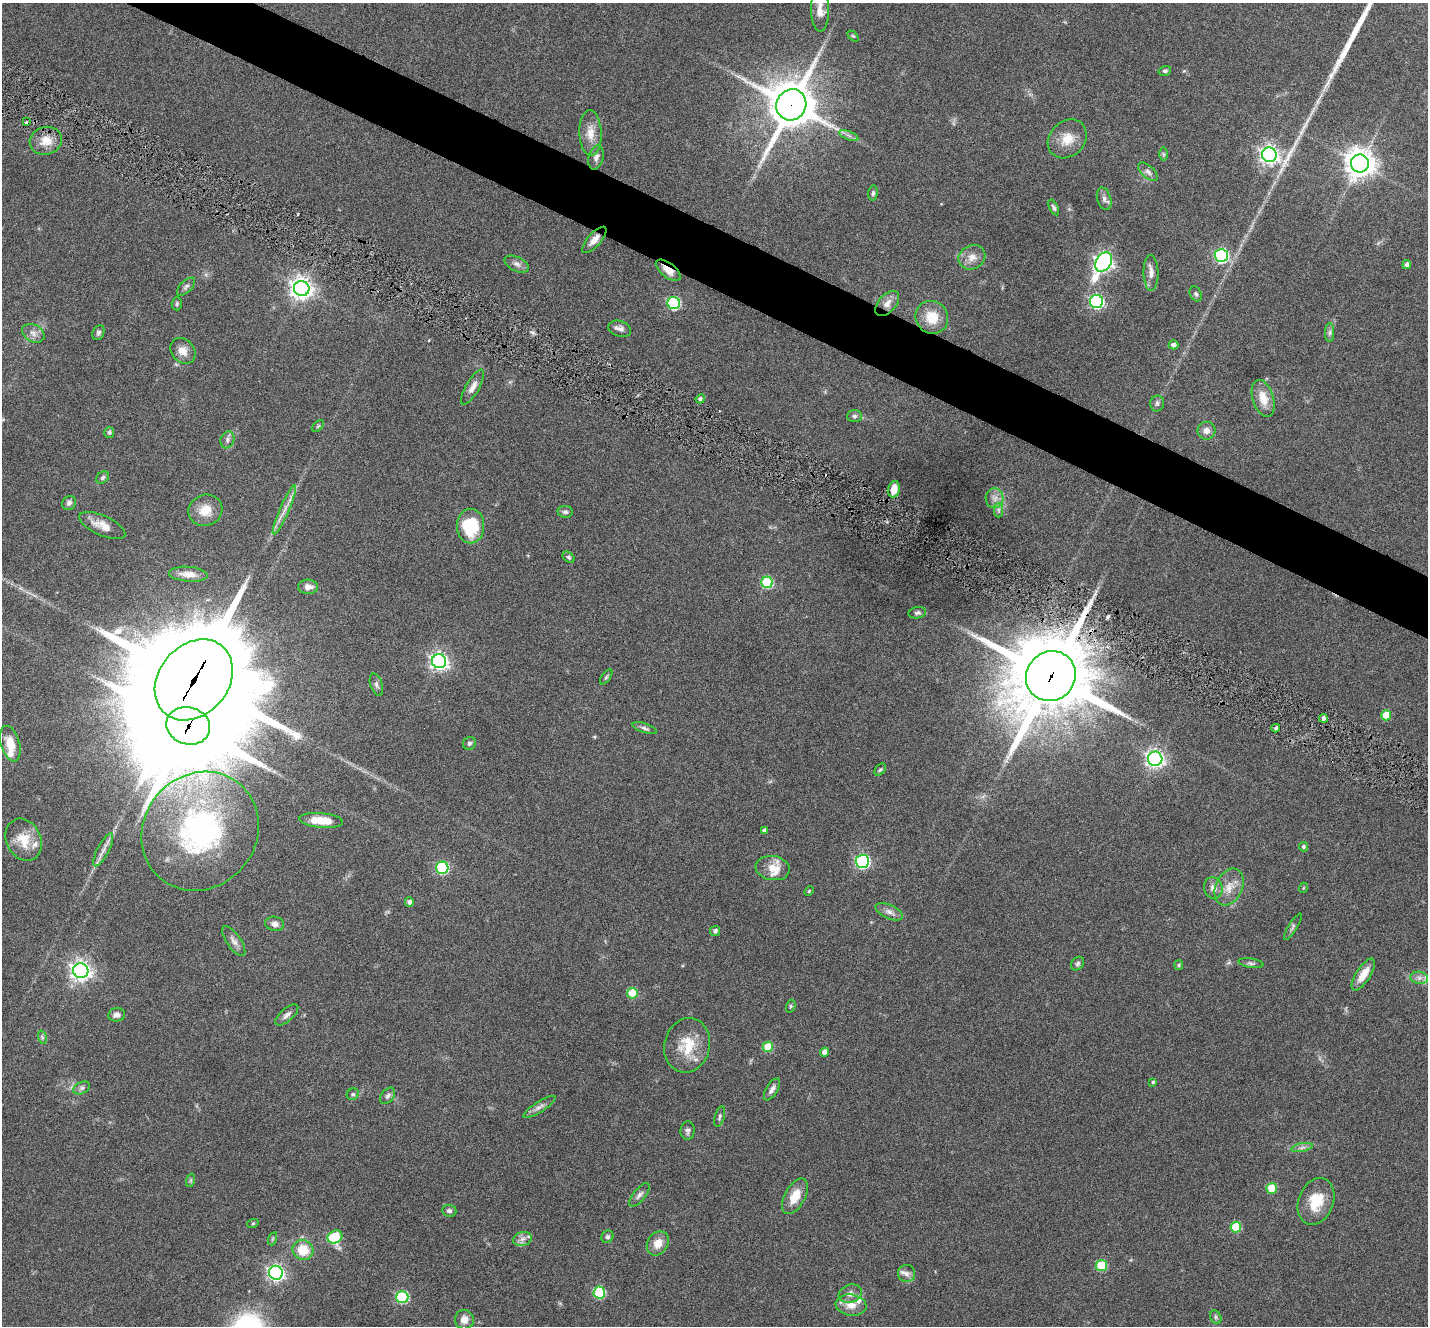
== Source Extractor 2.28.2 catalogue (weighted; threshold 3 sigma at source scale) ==
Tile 11 of 4 x 4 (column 3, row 3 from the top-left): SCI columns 2935-4360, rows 1612-2935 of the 5796 x 5871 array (HDU 1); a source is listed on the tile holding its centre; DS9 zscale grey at full resolution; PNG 1430 x 1328 px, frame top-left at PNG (2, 3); each listed source drawn as its Kron ellipse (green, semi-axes under 4 px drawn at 4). Shown black and unused: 4% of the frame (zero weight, under 5 of 9 exposures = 5% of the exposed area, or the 3 px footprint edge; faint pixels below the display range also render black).
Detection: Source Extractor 2.28.2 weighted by HDU 2 'WHT'; one run over the whole footprint, this tile lists its part. Background 0.0535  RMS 0.0043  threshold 0.0177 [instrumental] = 3 sigma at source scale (4.09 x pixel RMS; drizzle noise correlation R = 1.36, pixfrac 0.8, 0.05/0.05 arcsec/px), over >= 5 px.
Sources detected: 149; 1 long thin detection or spike segment (spike, bleed or trail) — neither listed nor drawn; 6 inside a brighter listed object's ellipse — not listed separately; the other 142 listed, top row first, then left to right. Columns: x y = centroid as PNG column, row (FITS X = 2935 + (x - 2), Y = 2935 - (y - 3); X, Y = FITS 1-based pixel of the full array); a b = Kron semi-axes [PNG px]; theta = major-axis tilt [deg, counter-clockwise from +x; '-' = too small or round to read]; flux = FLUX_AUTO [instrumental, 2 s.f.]
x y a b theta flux
820 10 21 9 -89 4.9
853 36 6 4 -43 0.55
1165 71 6 4 15 0.83
791 105 16 14 63 1600
26 122 3 2 - 0.4
590 133 23 11 -88 5.5
849 135 10 3 -21 1
1067 139 21 17 44 7.3
46 141 16 14 16 6.1
1163 154 7 4 -89 0.66
1269 155 7 7 - 200
596 157 12 7 76 1.9
1360 164 9 9 - 560
1148 172 12 6 -42 1.6
873 193 7 5 83 0.91
1104 199 11 7 -73 1.5
1054 207 8 4 -62 0.88
594 240 16 6 48 3.1
1221 256 6 6 - 69
972 257 14 11 30 3.7
1104 262 10 7 57 160
517 264 13 7 -26 1.9
1407 265 5 4 - 1.5
668 270 14 7 -38 4.5
1151 273 18 7 -89 2.7
186 287 11 5 44 1.2
302 288 8 7 - 270
1196 294 8 5 -61 0.9
1096 302 6 6 - 76
674 303 6 6 - 42
887 303 15 8 48 3.3
177 304 7 5 88 0.69
932 317 17 16 - 8.7
620 329 11 8 -18 2
33 333 12 8 -28 2.4
98 333 8 5 64 0.95
1330 333 9 4 89 1.1
1173 345 5 4 - 1.8
183 351 14 11 -47 3.8
473 387 20 6 60 3.2
1263 398 19 10 -72 6.3
700 399 5 4 - 0.94
1157 403 8 7 - 1.1
854 416 7 6 - 0.99
318 426 7 4 45 0.65
1206 431 9 9 - 2.3
109 433 5 5 - 0.73
227 440 9 6 71 1.3
103 478 7 5 45 0.84
894 489 8 6 79 4.2
995 498 10 9 - 2.5
69 503 7 6 - 1.3
205 510 17 15 23 6.8
284 510 27 4 66 3.4
998 510 7 4 90 1
565 512 7 6 - 1
102 525 25 10 -24 5.1
471 526 17 13 90 21
569 557 7 5 -40 0.73
188 574 19 7 -4 4.4
767 582 6 5 - 28
308 587 10 7 -1 2.5
917 613 9 5 11 1.1
439 661 7 7 - 160
1051 676 26 24 48 4900
606 677 9 4 54 0.75
194 680 44 34 49 14000
376 684 11 6 -72 1.2
1386 715 5 5 - 9.1
1323 718 4 4 - 1.4
188 726 22 18 -16 5800
645 728 13 4 -18 1.2
1276 728 4 3 - 0.89
469 743 7 6 - 0.89
10 744 18 9 -74 7.3
1155 759 7 7 - 160
880 770 7 4 48 0.69
321 820 22 7 -5 9.1
200 831 62 56 49 96
764 831 4 4 - 1.5
24 840 22 17 -64 9
1303 847 5 4 - 0.86
103 850 18 6 63 2.9
862 861 7 6 - 77
442 868 6 6 - 39
773 868 17 12 -9 6
1229 887 19 13 65 5.7
1213 888 11 9 -75 2.5
1303 888 5 3 - 0.35
809 891 6 3 46 0.44
409 902 4 4 - 1.3
889 912 14 7 -25 2.1
275 924 9 7 -12 2
1293 927 15 3 59 0.95
715 931 5 5 - 1.2
234 941 17 7 -56 2.4
1251 963 12 4 -9 1.1
1078 964 7 5 46 0.9
1179 965 5 4 - 0.53
81 971 7 7 - 220
1363 974 18 7 57 5.4
1419 978 9 6 -7 1.6
632 993 5 5 - 11
791 1006 6 4 73 0.63
117 1015 8 6 9 1.8
287 1015 14 6 41 1.8
42 1037 7 4 -72 0.71
687 1045 27 23 76 13
768 1047 5 5 - 13
825 1052 4 4 - 2.3
1153 1082 3 3 - 0.61
82 1088 9 5 26 1.2
772 1089 12 5 59 1.8
353 1094 6 5 - 0.81
388 1096 9 6 51 1.2
539 1107 19 5 32 2.1
720 1117 11 5 75 1
688 1131 9 7 87 1.2
1302 1147 11 4 12 1.2
191 1180 7 4 72 0.67
1272 1188 5 5 - 11
639 1195 14 6 51 1.6
795 1196 19 10 61 7
1316 1201 24 17 68 11
449 1211 7 6 - 1.1
253 1223 6 3 19 0.44
1236 1227 5 5 - 16
335 1237 7 6 - 18
607 1237 6 5 - 0.96
272 1239 7 4 71 0.55
522 1239 9 7 16 2
658 1243 13 10 56 4.7
303 1250 10 10 - 9.4
1102 1266 5 5 - 19
276 1273 7 7 - 130
907 1273 9 8 - 1.9
599 1292 6 6 - 28
850 1294 12 9 19 2.6
402 1297 6 6 - 35
851 1305 15 10 -9 4.6
1216 1317 7 5 -61 0.81
464 1320 9 9 - 3.2
Overlapping masked pixels (flux is a lower limit): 6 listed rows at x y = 791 105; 594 240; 668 270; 1051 676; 194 680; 188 726
Isophote crosses this tile's border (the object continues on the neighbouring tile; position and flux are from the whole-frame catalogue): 1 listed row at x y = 820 10